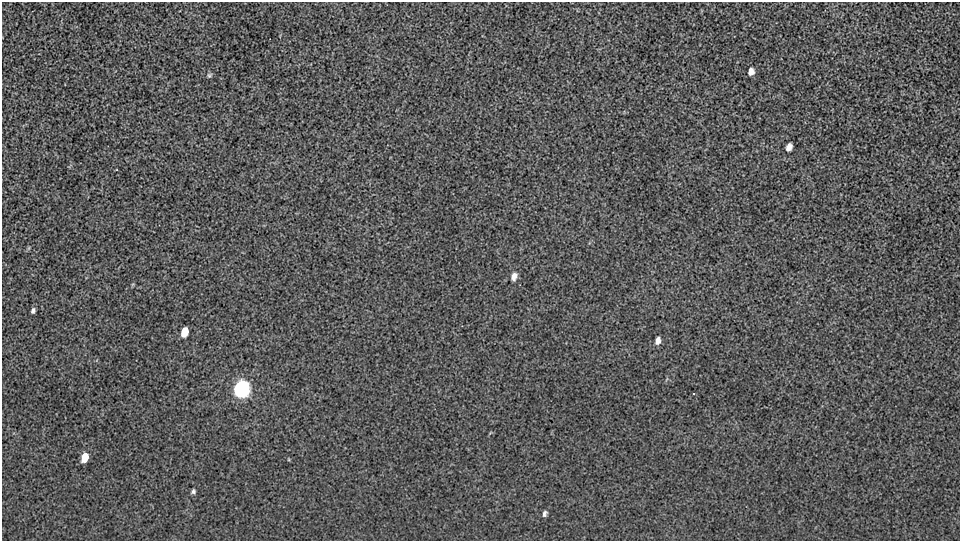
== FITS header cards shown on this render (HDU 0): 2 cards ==
NAXIS1  =                  958 / Axis length
NAXIS2  =                  539 / Axis length

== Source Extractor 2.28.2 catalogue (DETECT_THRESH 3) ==
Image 958 x 539 px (HDU 0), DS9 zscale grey, 1 PNG px = 1 image px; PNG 962 x 543 px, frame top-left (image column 1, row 539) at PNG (2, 2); no overlay
Background 268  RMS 11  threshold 33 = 3 sigma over >= 5 px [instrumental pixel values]
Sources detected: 12; all 12 listed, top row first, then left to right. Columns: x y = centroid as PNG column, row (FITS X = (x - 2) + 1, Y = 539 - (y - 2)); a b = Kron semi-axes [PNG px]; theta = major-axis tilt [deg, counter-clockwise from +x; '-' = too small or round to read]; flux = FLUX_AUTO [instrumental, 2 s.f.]
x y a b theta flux
751 71 7 6 - 4300
209 75 7 6 - 1300
789 147 7 5 66 4600
514 276 11 7 69 4400
33 311 5 4 - 1800
184 332 8 5 75 16000
658 340 8 5 76 3700
242 389 8 7 - 630000
694 394 3 3 - 2600
85 457 7 5 72 18000
193 491 6 5 - 1700
544 513 7 4 72 2000